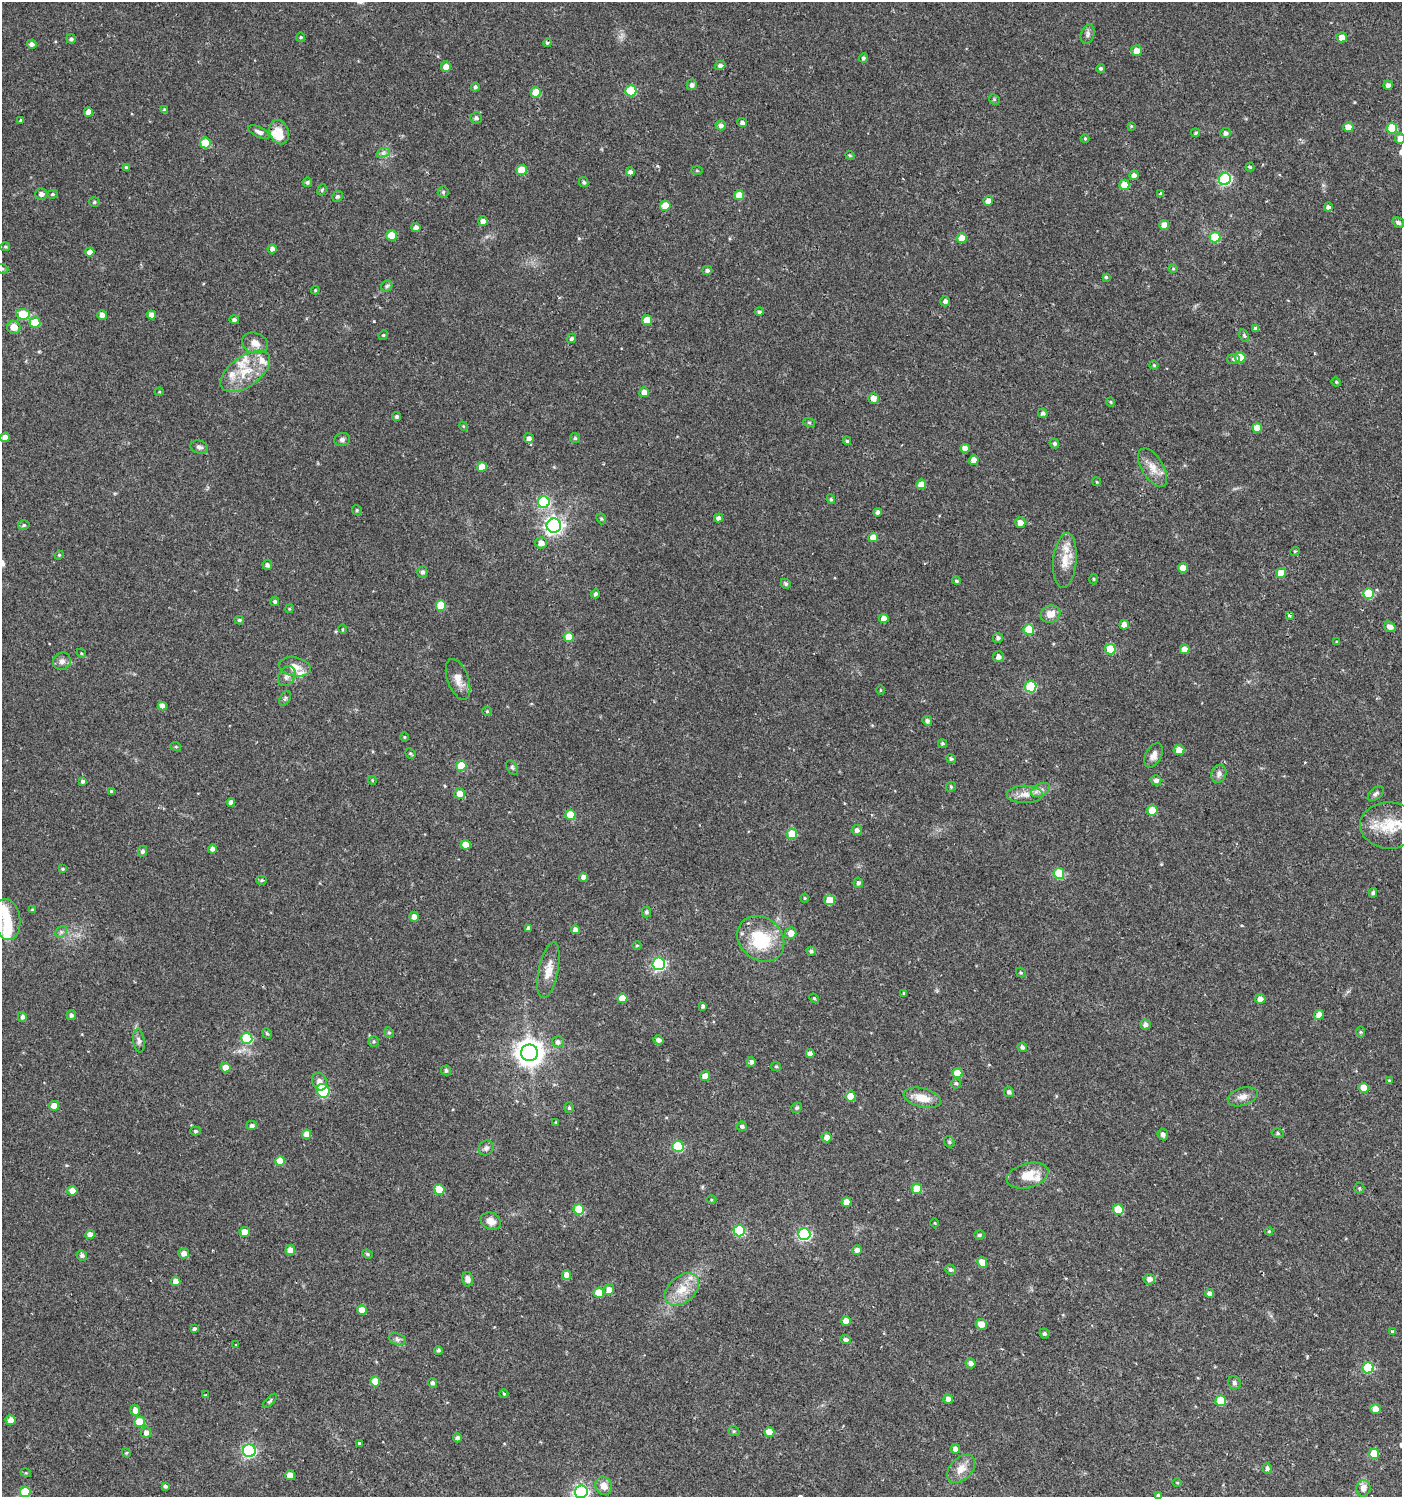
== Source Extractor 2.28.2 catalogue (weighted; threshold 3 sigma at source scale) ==
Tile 6 of 4 x 4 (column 2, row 2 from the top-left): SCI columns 1576-2975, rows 2995-4489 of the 6017 x 5984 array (HDU 1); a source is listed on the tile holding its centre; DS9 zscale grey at full resolution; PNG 1404 x 1499 px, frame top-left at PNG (2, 2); each listed source drawn as its Kron ellipse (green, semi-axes under 4 px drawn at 4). Shown black and unused: <1% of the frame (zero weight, under 2 of 3 exposures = <1% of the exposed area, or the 3 px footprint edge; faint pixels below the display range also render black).
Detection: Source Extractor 2.28.2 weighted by HDU 2 'WHT'; one run over the whole footprint, this tile lists its part. Background 0.0285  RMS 0.0035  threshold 0.0158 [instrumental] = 3 sigma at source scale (4.5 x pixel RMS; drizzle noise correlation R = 1.50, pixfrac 1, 0.0396/0.0396 arcsec/px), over >= 5 px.
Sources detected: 352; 1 inside a brighter object's white glare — neither listed nor drawn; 11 inside a brighter listed object's ellipse — not listed separately; the other 340 listed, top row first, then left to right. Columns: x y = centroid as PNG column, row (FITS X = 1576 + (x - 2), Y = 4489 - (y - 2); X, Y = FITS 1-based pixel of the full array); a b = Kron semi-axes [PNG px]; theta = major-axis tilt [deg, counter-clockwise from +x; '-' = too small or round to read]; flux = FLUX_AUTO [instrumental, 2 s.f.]
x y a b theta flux
1088 34 10 6 74 1.2
301 37 5 4 - 0.41
1342 37 5 5 - 2.7
71 39 4 4 - 0.91
547 43 4 3 - 0.63
32 44 5 4 - 1.1
1136 51 5 5 - 3.5
863 58 4 4 - 0.75
720 65 5 4 - 1.1
446 67 5 5 - 3.2
1101 68 4 4 - 0.52
692 85 5 5 - 1.3
1388 85 5 4 - 1.2
475 87 4 4 - 0.72
631 91 5 5 - 17
536 92 5 5 - 8.2
994 99 6 4 -46 0.48
164 110 4 3 - 0.48
88 112 4 4 - 2.4
476 118 6 6 - 1
20 120 4 3 - 2.6
742 123 5 4 - 1.1
721 125 5 5 - 1.3
1131 126 4 4 - 0.31
1348 127 5 5 - 4.3
1392 128 5 5 - 14
259 132 11 5 -24 1.4
279 132 12 9 -70 3.1
1196 133 4 4 - 0.49
1225 133 5 5 - 1
1085 139 4 4 - 0.35
1400 139 5 5 - 2.4
205 143 5 5 - 9.4
383 153 7 4 19 0.84
850 155 4 4 - 0.42
126 167 4 4 - 0.46
1250 167 4 4 - 0.42
522 170 5 5 - 8.6
697 170 5 4 - 0.35
630 172 4 4 - 1.2
1134 175 5 4 - 1.6
1225 179 6 6 - 44
307 182 5 4 - 0.71
584 182 5 4 - 0.63
1124 185 5 5 - 4.6
322 190 6 4 68 0.5
443 192 5 5 - 0.58
41 194 6 5 - 1.3
52 194 5 4 - 0.57
1161 194 4 4 - 1.1
739 195 5 5 - 4.9
337 196 5 5 - 0.83
988 201 5 4 - 2.4
94 202 5 4 - 0.55
665 206 5 5 - 6
1328 207 4 4 - 1.1
483 221 5 4 - 1.8
1398 222 6 4 -33 0.79
1164 225 5 4 - 3.6
416 228 4 4 - 1.6
391 235 5 5 - 4.6
1215 237 5 5 - 13
962 238 5 5 - 4.6
5 247 5 4 - 0.45
272 249 4 4 - 1.2
90 252 5 4 - 2.1
1173 268 5 3 - 0.36
2 269 6 4 -21 0.59
707 270 5 4 - 0.78
1106 277 4 4 - 0.48
387 286 6 5 - 0.62
315 290 4 4 - 0.36
945 301 5 5 - 1.1
759 312 5 4 - 0.66
23 314 6 5 - 11
102 315 5 4 - 1.9
151 315 4 4 - 2.2
234 320 5 4 - 0.81
647 320 5 5 - 5.5
35 322 5 5 - 8.8
14 327 7 6 - 3.7
1256 329 4 4 - 1.3
383 335 5 4 - 0.42
1244 335 7 4 -64 0.54
571 338 5 4 - 0.8
255 343 13 10 -21 3.2
1240 357 5 5 - 8.6
1233 359 6 5 - 0.66
1154 365 4 4 - 0.42
245 371 28 15 36 10
1336 382 5 4 - 0.45
159 392 5 3 - 0.29
644 392 5 5 - 2.4
873 398 5 5 - 2.5
1110 402 4 4 - 0.43
1043 413 5 4 - 0.94
397 417 4 4 - 0.65
809 422 6 4 -19 0.43
463 426 4 3 - 0.31
1257 428 5 5 - 5.2
5 438 5 4 - 2.5
529 438 5 5 - 1.4
575 438 5 5 - 0.6
342 439 8 6 13 1.1
847 441 4 4 - 0.49
1054 443 5 4 - 0.71
199 447 9 6 -17 1.2
965 448 5 4 - 2.6
974 460 5 5 - 2.9
482 467 5 5 - 5.3
1153 468 22 10 -59 4.5
1097 482 4 3 - 0.35
921 484 5 5 - 3.5
831 499 5 4 - 0.47
544 502 6 6 - 36
357 510 5 4 - 0.54
878 512 4 4 - 1.1
718 518 4 4 - 1.3
601 519 6 4 -69 0.49
1020 522 5 5 - 2.3
24 525 6 4 15 0.7
554 526 7 7 - 130
873 537 5 4 - 4
541 543 6 5 - 2.3
1295 551 5 3 - 0.32
59 555 4 4 - 0.38
1065 560 28 11 85 6.3
267 565 5 4 - 1.1
1183 568 5 5 - 4.7
422 572 5 5 - 0.95
1281 573 5 4 - 4.9
1094 579 5 3 - 0.37
956 581 4 4 - 0.51
786 584 5 4 - 0.71
1369 593 5 5 - 15
595 594 4 4 - 0.77
275 602 4 4 - 0.77
441 606 5 5 - 9.5
289 609 4 3 - 0.35
1051 614 10 8 18 3.5
1289 615 3 3 - 0.75
884 619 5 4 - 3.1
239 620 5 4 - 0.57
1124 625 5 4 - 2.3
1390 627 6 5 - 2.4
342 629 5 3 - 0.33
1029 630 5 5 - 13
569 637 5 5 - 5.4
998 638 5 5 - 0.91
1337 642 3 3 - 0.44
1110 649 5 5 - 13
1184 649 5 5 - 2.9
81 653 5 4 - 0.37
998 657 5 5 - 1.6
62 661 9 8 - 1.7
295 667 16 9 -10 3.4
287 676 11 8 57 1.6
458 679 21 10 -71 3.7
1031 687 5 5 - 22
880 690 5 3 - 0.3
285 698 8 5 63 0.66
162 706 4 4 - 2.3
487 711 5 4 - 0.37
927 721 5 4 - 1
404 737 4 3 - 0.31
942 743 4 4 - 0.56
176 747 5 3 - 0.37
1179 750 5 5 - 3.2
410 753 5 4 - 0.5
1153 755 13 8 63 2.3
951 759 5 4 - 0.74
461 766 5 5 - 9.5
512 767 8 5 -62 0.69
1219 774 9 7 69 1.3
372 780 4 3 - 0.31
1156 780 5 5 - 1.2
82 781 4 4 - 0.76
951 787 5 4 - 0.49
1041 790 10 6 27 1.6
111 791 4 4 - 0.57
460 794 5 5 - 2.9
1025 794 18 8 0 3.5
1376 794 9 5 40 0.89
231 802 4 4 - 1.8
1152 810 5 5 - 7.1
570 815 5 5 - 8.3
1389 825 29 23 -2 12
857 830 5 5 - 1.2
792 834 5 5 - 9.6
465 845 5 5 - 4.2
212 849 4 4 - 1.3
142 851 5 4 - 0.96
62 869 4 3 - 0.43
1059 873 5 5 - 15
584 877 4 4 - 1.7
262 880 5 4 - 0.57
858 883 5 5 - 0.84
1373 893 5 4 - 0.65
805 898 4 4 - 0.37
829 900 5 5 - 4.9
32 910 4 4 - 0.34
646 912 5 4 - 0.76
414 917 5 4 - 1.9
7 919 20 13 -81 6.6
528 928 4 4 - 1
575 930 4 4 - 1.9
61 932 6 5 - 0.76
791 933 6 5 - 2.8
761 939 25 21 -41 19
637 945 5 3 - 0.37
811 951 4 4 - 0.78
659 964 6 6 - 47
548 970 28 9 78 4.6
1021 972 5 3 - 0.38
904 993 3 3 - 0.39
622 998 5 5 - 5.2
814 998 5 4 - 0.42
1260 999 5 5 - 2.3
703 1006 4 3 - 0.74
71 1015 5 4 - 1.1
1319 1015 5 4 - 2.3
22 1017 5 4 - 1
1145 1024 5 5 - 1.1
389 1032 5 4 - 0.54
1361 1032 6 4 -90 0.41
267 1033 5 4 - 0.53
247 1038 5 5 - 23
658 1040 5 4 - 1.3
139 1041 11 5 -82 1.2
374 1042 5 5 - 0.53
558 1042 6 6 - 1.1
1022 1047 5 4 - 0.81
530 1053 8 8 - 390
810 1054 4 4 - 1.6
751 1062 5 4 - 0.96
776 1066 5 4 - 0.42
225 1068 5 4 - 4.7
446 1070 5 5 - 0.72
957 1073 5 5 - 4.9
705 1076 5 5 - 4.2
1389 1081 3 3 - 1.4
320 1082 9 7 -66 1.9
956 1083 5 4 - 0.63
1364 1088 5 5 - 4.3
323 1091 7 6 - 16
1009 1092 5 4 - 0.91
851 1096 5 5 - 5.6
1243 1097 15 9 18 2.6
922 1098 19 9 -14 5.6
54 1106 5 5 - 3
569 1108 5 4 - 0.52
797 1108 5 5 - 0.71
556 1122 4 3 - 0.36
252 1125 5 4 - 1.1
742 1126 5 4 - 0.95
195 1131 5 4 - 0.64
1277 1133 6 5 - 0.62
306 1134 5 5 - 3
1163 1134 6 5 - 1
827 1137 5 5 - 2.6
949 1142 6 5 - 0.51
678 1146 5 5 - 21
486 1148 8 7 - 1.1
280 1161 5 5 - 5.3
1028 1176 21 12 15 6.9
1359 1188 5 5 - 0.44
917 1189 5 5 - 6.8
439 1190 5 5 - 8.7
72 1191 5 5 - 3
711 1199 5 3 - 0.39
847 1202 5 4 - 4.1
579 1209 5 5 - 10
1118 1210 5 5 - 11
491 1221 10 8 -24 3
935 1223 4 3 - 0.27
739 1231 5 5 - 25
1269 1231 4 4 - 0.34
245 1232 5 5 - 3.6
804 1234 6 6 - 45
90 1235 5 4 - 3
979 1235 5 4 - 0.71
290 1250 5 5 - 2.6
857 1250 5 4 - 1.7
184 1253 5 5 - 2.1
367 1254 5 4 - 0.53
82 1255 5 5 - 0.95
982 1262 5 5 - 3.4
950 1270 5 5 - 0.79
567 1275 5 4 - 2.8
468 1279 7 5 -77 1.6
1149 1279 6 5 - 1.5
176 1281 4 4 - 2.7
682 1289 20 13 41 6.7
609 1290 5 5 - 2.8
599 1293 5 5 - 6.3
1210 1293 4 4 - 1.2
362 1310 5 5 - 5
846 1321 5 4 - 3.3
981 1324 6 5 - 3.1
194 1329 4 3 - 0.59
1393 1331 3 3 - 0.59
1044 1333 5 4 - 0.66
397 1339 9 5 -20 1.1
846 1339 5 4 - 1.3
235 1345 3 3 - 0.57
438 1350 4 4 - 0.62
971 1363 5 5 - 1.8
1368 1368 5 5 - 20
375 1381 5 5 - 4.6
432 1383 5 4 - 0.96
1234 1383 7 6 - 0.9
504 1394 4 4 - 0.37
205 1395 3 2 - 0.43
948 1399 5 4 - 1.6
270 1401 9 4 46 0.61
1221 1401 5 5 - 13
1375 1409 5 5 - 2.6
135 1410 5 5 - 2.8
11 1420 5 5 - 2.3
139 1422 5 5 - 6.6
734 1431 6 4 -21 0.54
769 1432 5 5 - 5
146 1433 5 5 - 1.7
457 1438 4 4 - 0.99
359 1443 3 3 - 2.2
955 1449 5 4 - 1.7
249 1451 6 6 - 57
126 1453 4 4 - 0.46
1374 1454 5 5 - 8.9
961 1469 17 11 45 4.1
1267 1469 5 4 - 0.86
26 1473 5 3 - 0.33
290 1475 5 5 - 2.8
1177 1483 5 3 - 0.31
165 1486 4 4 - 0.7
604 1486 9 8 - 2.9
1363 1488 8 7 - 2.4
25 1492 5 5 - 11
581 1492 6 6 - 80
1158 1495 4 3 - 0.53
Isophote crosses this tile's border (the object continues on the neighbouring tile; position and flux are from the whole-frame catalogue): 3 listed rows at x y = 1400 139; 2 269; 581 1492